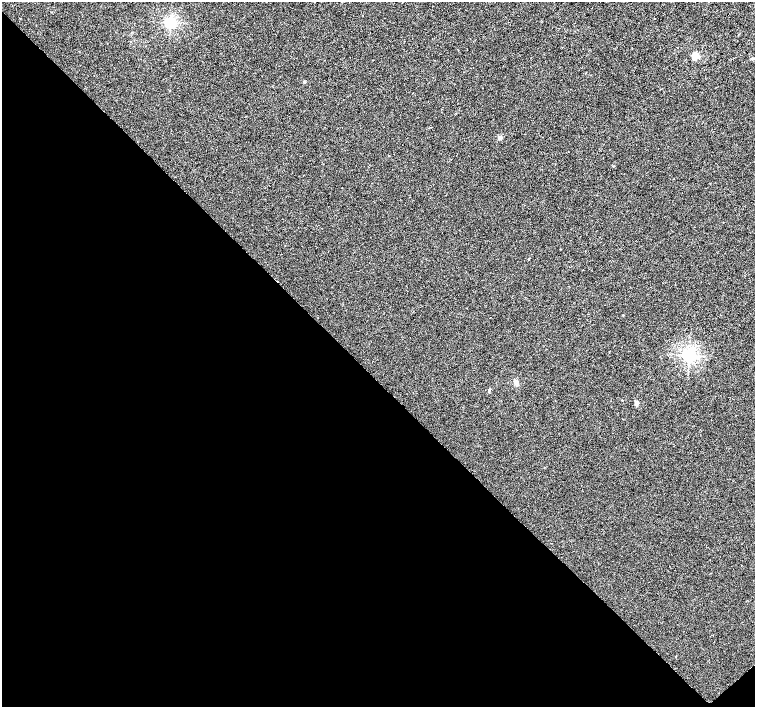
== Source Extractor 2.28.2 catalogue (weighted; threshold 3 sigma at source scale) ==
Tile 14 of 4 x 4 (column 2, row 4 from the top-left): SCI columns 1510-3015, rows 218-1626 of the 6026 x 6004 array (HDU 1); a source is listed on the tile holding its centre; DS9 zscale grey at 2 x 2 block average (1 PNG px = mean of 2 x 2 image px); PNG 757 x 709 px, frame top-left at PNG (2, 2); no overlay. Shown black and unused: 47% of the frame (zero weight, under 2 of 3 exposures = <1% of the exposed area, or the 3 px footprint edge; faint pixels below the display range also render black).
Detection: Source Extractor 2.28.2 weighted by HDU 2 'WHT'; one run over the whole footprint, this tile lists its part. Background 0.00649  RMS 0.0046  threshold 0.0205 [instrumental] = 3 sigma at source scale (4.5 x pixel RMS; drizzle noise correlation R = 1.50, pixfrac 1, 0.0396/0.0396 arcsec/px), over >= 5 px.
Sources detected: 14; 1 cosmic-ray / hot-pixel residue — not listed; the other 13 listed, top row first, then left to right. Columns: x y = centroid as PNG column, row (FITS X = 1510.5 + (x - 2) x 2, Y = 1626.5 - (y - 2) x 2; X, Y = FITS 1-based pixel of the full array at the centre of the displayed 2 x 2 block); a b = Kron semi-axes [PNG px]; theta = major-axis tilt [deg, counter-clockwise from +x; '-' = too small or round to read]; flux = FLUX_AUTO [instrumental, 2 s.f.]
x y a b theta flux
654 19 2 2 - 0.47
170 22 3 3 - 220
695 55 3 3 - 46
304 82 3 3 - 1.5
501 138 5 2 - 1.3
674 179 2 2 - 0.53
529 259 2 2 - 0.69
623 315 2 2 - 0.82
689 355 4 4 - 350
516 382 6 4 -55 2.8
489 391 4 2 - 0.92
622 400 2 2 - 1.2
636 403 3 2 - 12
Diffuse or blended objects may show on this block-average render without a row.